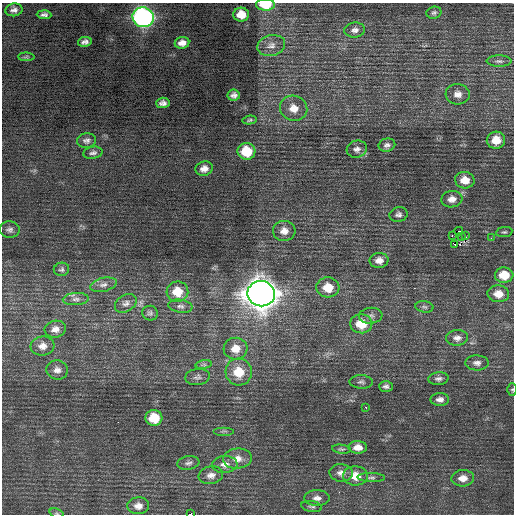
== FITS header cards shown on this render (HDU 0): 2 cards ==
NAXIS1  =                  512 / Axis length
NAXIS2  =                  512 / Axis length

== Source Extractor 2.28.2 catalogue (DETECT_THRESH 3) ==
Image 512 x 512 px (HDU 0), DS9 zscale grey, 1 PNG px = 1 image px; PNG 516 x 516 px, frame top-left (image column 1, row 512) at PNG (2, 3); each listed source drawn as its Kron ellipse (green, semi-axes under 4 px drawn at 4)
Background 0.343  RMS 0.76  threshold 2.29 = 3 sigma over >= 5 px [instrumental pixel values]
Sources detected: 83; all 83 listed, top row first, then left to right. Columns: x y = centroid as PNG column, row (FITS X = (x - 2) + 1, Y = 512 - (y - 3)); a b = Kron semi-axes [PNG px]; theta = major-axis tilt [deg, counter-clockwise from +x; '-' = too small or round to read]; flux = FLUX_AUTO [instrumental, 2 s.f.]
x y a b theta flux
265 5 9 6 -2 1300
14 10 8 6 9 210
434 13 7 6 - 120
44 15 7 4 -3 160
241 15 8 7 - 730
143 17 11 10 - 18000
355 30 10 7 7 240
85 42 7 5 11 190
182 43 7 6 - 320
271 45 14 10 15 370
26 57 8 4 -1 85
499 61 12 6 0 200
458 94 12 10 -6 370
234 95 6 5 - 190
163 103 7 5 3 200
294 108 14 12 -20 730
250 120 7 4 10 88
496 140 9 8 - 790
86 141 9 7 7 210
387 145 8 6 13 180
357 149 10 8 17 240
246 151 9 8 - 1600
93 153 10 6 9 170
204 169 8 7 - 340
465 180 10 8 -4 650
452 199 10 8 9 350
399 214 9 7 13 180
10 230 10 8 -4 210
284 231 11 10 - 420
459 231 4 2 - 1600
504 232 8 5 9 100
452 235 3 2 - 56
465 235 3 2 - 2300
461 236 3 2 - 93
491 238 3 3 - 37
455 244 3 2 - 140
379 260 9 7 5 350
61 269 8 6 12 130
504 275 9 7 -3 1100
103 285 13 7 13 280
328 287 11 10 - 960
177 292 11 10 - 1000
261 294 14 12 -9 80000
498 294 11 8 -4 610
76 299 13 6 4 250
126 303 12 8 31 230
180 306 12 6 -8 200
424 307 9 5 -8 130
150 313 8 7 - 140
371 316 12 8 5 220
361 324 11 9 -6 1200
55 329 11 8 13 330
457 338 11 7 3 270
42 346 12 9 7 400
235 349 12 11 - 650
477 363 11 7 -2 240
204 365 8 4 8 90
57 370 11 9 -6 300
239 372 13 13 - 1200
197 377 12 8 8 210
438 379 10 6 5 180
361 382 11 6 -2 140
386 386 7 5 0 150
512 389 6 5 - 76
440 399 9 6 0 240
366 407 3 2 - 140
154 418 8 8 - 1400
224 431 10 2 0 73
358 447 9 6 -1 420
341 449 9 4 -7 98
237 459 14 10 5 480
188 463 11 6 10 180
225 464 13 8 4 340
341 473 11 9 -5 340
211 475 12 9 9 320
355 476 12 9 -3 850
371 478 14 4 -1 160
463 478 11 8 4 460
317 498 12 8 0 300
138 506 11 8 2 380
312 506 10 5 -11 140
57 513 7 4 -19 76
190 514 4 2 - 2600
At the frame edge (FLAGS 8, measured only in part): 4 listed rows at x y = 265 5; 512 389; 57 513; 190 514